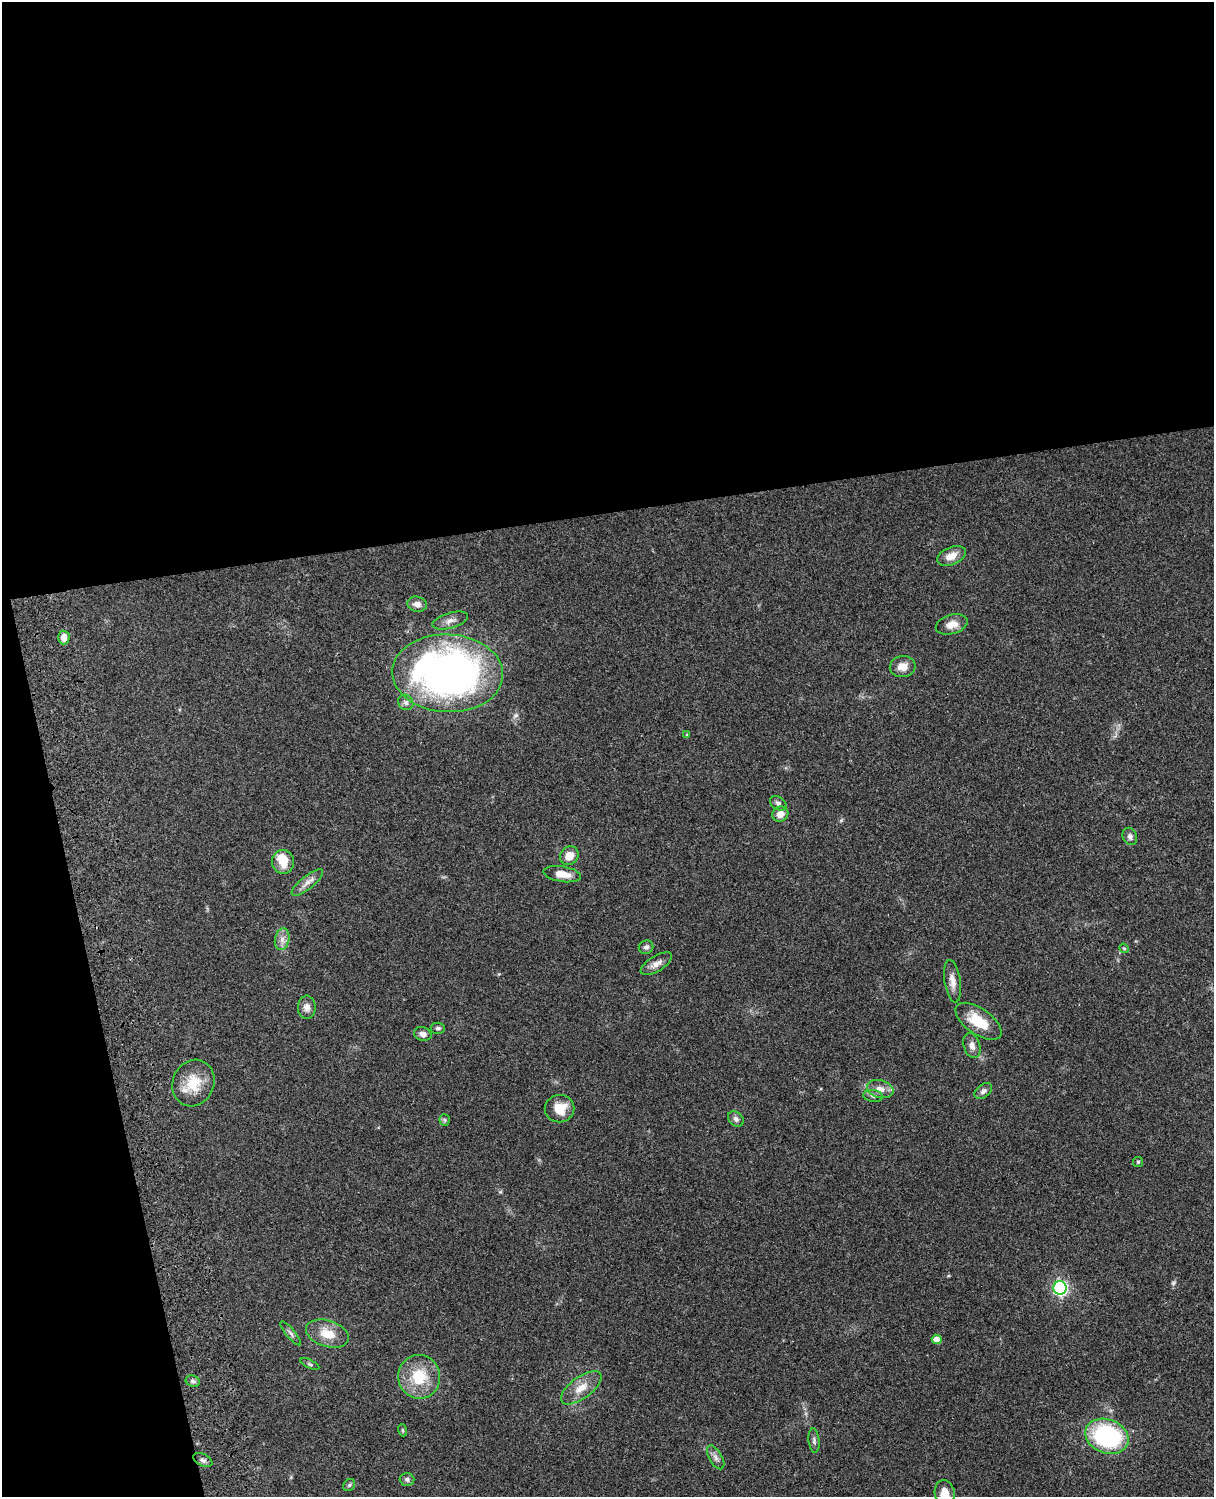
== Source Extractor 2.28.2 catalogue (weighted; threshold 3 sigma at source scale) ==
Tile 1 of 4 x 3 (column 1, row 1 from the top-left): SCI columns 121-1332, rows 3268-4762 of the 5086 x 4926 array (HDU 1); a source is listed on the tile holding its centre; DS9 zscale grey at full resolution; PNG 1216 x 1499 px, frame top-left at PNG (2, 2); each listed source drawn as its Kron ellipse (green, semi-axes under 4 px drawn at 4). Shown black and unused: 39% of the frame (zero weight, under 3 of 4 exposures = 6% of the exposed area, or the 3 px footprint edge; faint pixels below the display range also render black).
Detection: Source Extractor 2.28.2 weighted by HDU 2 'WHT'; one run over the whole footprint, this tile lists its part. Background 0.0961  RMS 0.0063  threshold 0.0282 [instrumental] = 3 sigma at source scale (4.5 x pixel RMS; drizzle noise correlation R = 1.50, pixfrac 1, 0.05/0.05 arcsec/px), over >= 5 px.
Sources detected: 52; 1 too faint to see at this stretch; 1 inside a brighter object's white glare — neither listed nor drawn; the other 50 listed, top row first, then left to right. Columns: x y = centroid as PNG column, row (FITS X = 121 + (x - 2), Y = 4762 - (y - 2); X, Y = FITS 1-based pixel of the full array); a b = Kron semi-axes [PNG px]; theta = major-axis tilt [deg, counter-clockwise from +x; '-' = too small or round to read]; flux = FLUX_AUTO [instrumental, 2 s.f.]
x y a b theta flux
951 556 15 8 23 6.8
417 604 10 7 -12 3.5
450 621 18 7 16 4.2
952 624 16 9 17 6.3
64 637 7 6 - 5.1
903 667 13 10 4 5.8
448 673 55 39 -2 300
406 702 8 7 - 2.2
687 735 4 4 - 0.72
778 803 9 6 -33 1.9
780 814 8 7 - 5.4
1130 836 9 7 -66 2.1
569 856 10 8 45 6.8
283 862 12 11 - 9.4
562 874 19 7 -9 6.9
307 883 19 6 39 4.2
282 939 11 7 79 3.6
646 947 7 6 - 1.7
1124 948 5 4 - 0.64
656 964 18 7 32 4.2
952 981 21 8 -82 5
307 1007 11 9 88 3.8
978 1021 26 13 -35 17
438 1028 7 5 -4 1.4
423 1034 9 7 -15 3
972 1045 13 8 -73 3.6
193 1083 24 20 66 17
880 1089 13 8 -15 5
983 1091 10 6 37 2.4
873 1096 10 6 -7 1.9
560 1109 15 13 9 10
736 1119 9 6 -42 2.1
445 1120 6 5 - 0.97
1138 1162 5 5 - 0.87
1060 1288 7 6 - 130
291 1333 15 4 -50 2
327 1334 22 13 -17 12
937 1339 5 4 - 6.4
310 1364 10 3 -25 1
419 1377 22 21 - 22
193 1381 7 5 -21 1.6
581 1388 24 10 36 9
402 1430 6 4 -71 0.76
1107 1436 22 17 -21 75
814 1441 12 5 -84 1.8
716 1457 13 6 -59 2.7
203 1460 10 6 -25 1.9
407 1479 7 6 - 1.7
349 1485 7 5 46 1
945 1493 13 10 -77 8.3
Isophote crosses this tile's border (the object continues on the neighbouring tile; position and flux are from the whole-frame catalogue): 1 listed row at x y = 945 1493